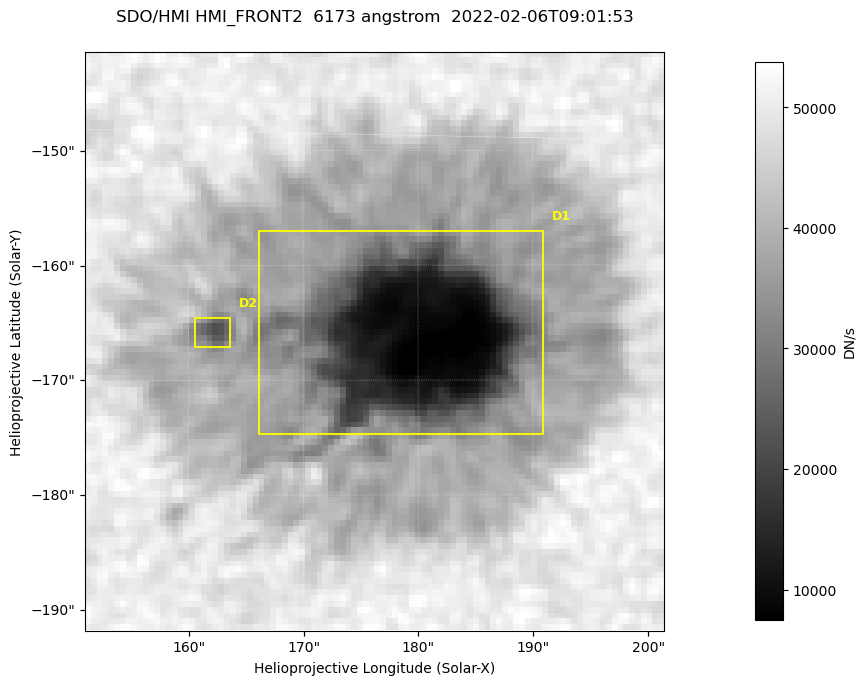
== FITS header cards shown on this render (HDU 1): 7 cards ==
TELESCOP= 'SDO/HMI '           / Telescope
INSTRUME= 'HMI_FRONT2'         / For HMI: HMI_SIDE1, HMI_FRONT2, or HMI_COMBINED
WAVELNTH=                6173. / [angstrom] Wavelength
DATE-OBS= '2022-02-06T09:01:53.700' / [ISO] Observation date {DATE__OBS}
CTYPE1  = 'HPLN-TAN'           / CTYPE1: HPLN
CTYPE2  = 'HPLT-TAN'           / CTYPE2: HPLT
BUNIT   = 'DN/s    '           / Physical Units

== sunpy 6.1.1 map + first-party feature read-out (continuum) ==
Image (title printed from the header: SDO/HMI HMI_FRONT2  6173 angstrom  2022-02-06T09:01:53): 100 x 100 px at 0.504 arcsec/px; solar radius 973 arcsec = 1930 px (partial field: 0.1% of the solar disc is inside the frame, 100% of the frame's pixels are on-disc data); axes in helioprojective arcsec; data unit DN/s (BUNIT, on the colour bar)
Orientation: roll -0.0702 deg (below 1 deg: not rotated)
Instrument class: CONTINUUM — white-light / continuum photospheric image (CONTENT/OBS_TYPE)
Dark features (sunspots / pores): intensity divided by the frame's on-disc median (partial field: no limb-darkening profile); reference = the frame's on-disc median (the 8%-of-disc-diameter window exceeds this field); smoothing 3 px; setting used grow <= 0.7, no closing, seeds <= 0.7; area >= 9 px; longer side >= 3 px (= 1.5 arcsec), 3 px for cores <= 0.7; partial field; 2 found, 2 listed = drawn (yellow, D1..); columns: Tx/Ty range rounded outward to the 2 arcsec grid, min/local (2 s.f., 1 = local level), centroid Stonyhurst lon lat
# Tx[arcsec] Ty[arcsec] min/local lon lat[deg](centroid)
D1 166..192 -176..-156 0.15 +11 -16
D2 160..164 -168..-164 0.54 +10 -16